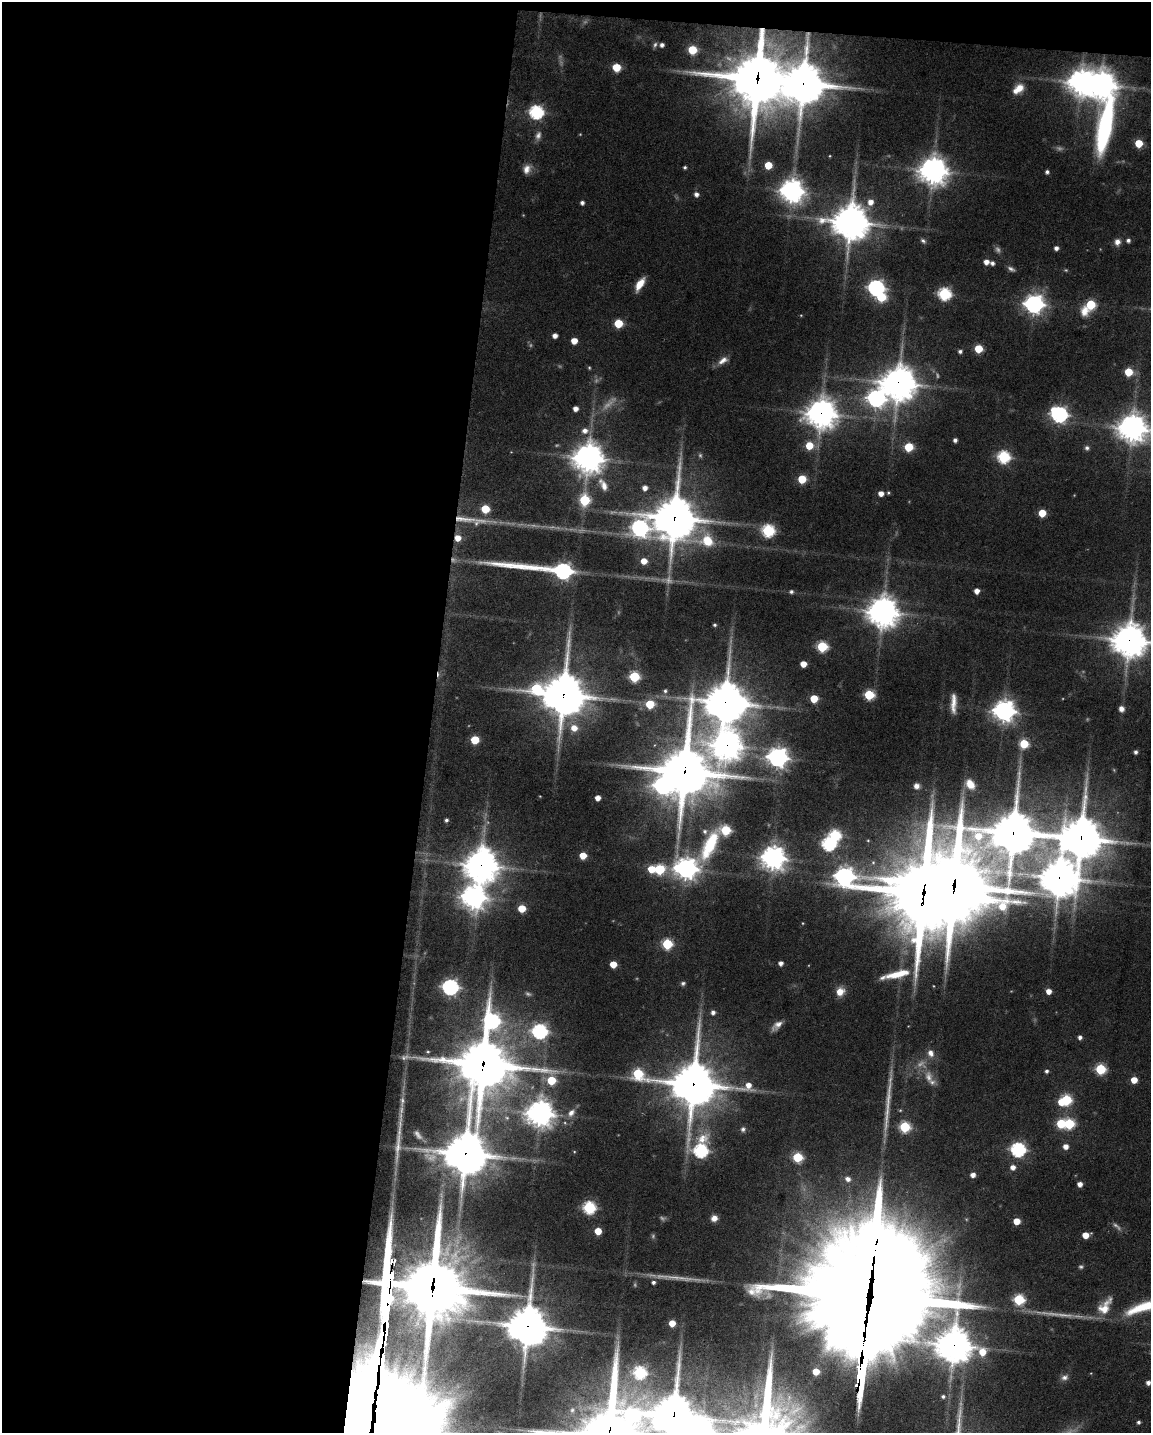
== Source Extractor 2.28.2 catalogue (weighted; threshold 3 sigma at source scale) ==
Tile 1 of 4 x 3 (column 1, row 1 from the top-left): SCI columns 2-1150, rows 3082-4512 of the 4597 x 4619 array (HDU 1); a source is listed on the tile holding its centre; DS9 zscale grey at full resolution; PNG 1153 x 1435 px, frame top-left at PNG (2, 2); no overlay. Shown black and unused: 39% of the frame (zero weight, under 5 of 9 exposures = <1% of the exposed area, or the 3 px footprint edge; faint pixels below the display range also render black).
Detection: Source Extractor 2.28.2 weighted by HDU 2 'WHT'; one run over the whole footprint, this tile lists its part. Background 0.0546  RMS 0.0042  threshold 0.0172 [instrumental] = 3 sigma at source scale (4.09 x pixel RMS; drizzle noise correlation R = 1.36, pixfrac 0.8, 0.05/0.05 arcsec/px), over >= 5 px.
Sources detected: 207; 9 too faint to see at this stretch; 2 inside a brighter object's white glare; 5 long thin detections or spike segments (spike, bleed or trail) — not listed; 6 inside a brighter listed object's ellipse — not listed separately; the other 185 listed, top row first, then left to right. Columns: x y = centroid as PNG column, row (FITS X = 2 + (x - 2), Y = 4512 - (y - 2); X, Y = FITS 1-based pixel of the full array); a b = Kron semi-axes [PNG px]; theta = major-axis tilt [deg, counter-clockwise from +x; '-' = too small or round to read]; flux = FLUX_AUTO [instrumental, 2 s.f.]
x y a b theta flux
655 45 8 5 63 0.83
662 45 5 4 - 1.2
692 50 5 5 - 16
616 67 5 5 - 12
757 79 19 18 - 1800
1081 82 9 8 - 370
803 83 14 13 - 980
1101 85 8 8 - 460
1019 88 10 9 - 3.7
536 112 6 6 - 64
1105 126 83 14 82 66
538 135 11 7 59 1.6
1139 143 5 5 - 11
768 165 5 5 - 10
685 167 4 3 - 0.61
527 169 12 8 69 2.6
933 171 9 9 - 450
1047 172 4 4 - 0.88
792 191 8 8 - 270
696 194 5 5 - 1.4
870 202 7 6 - 2.8
582 203 4 4 - 1.1
850 222 11 11 - 780
1128 240 5 4 - 0.94
923 241 7 5 -48 0.8
1117 242 7 7 - 1.9
1056 248 4 4 - 1.4
986 262 5 5 - 2.4
992 263 4 4 - 1.1
1011 269 9 5 -29 1
640 284 13 6 57 5.3
876 288 7 6 - 110
944 294 6 6 - 47
1034 304 7 7 - 190
1090 305 11 5 48 22
618 323 5 5 - 13
555 336 4 4 - 1.9
574 341 5 5 - 4.4
978 349 5 5 - 13
960 351 4 4 - 0.88
723 360 14 7 36 2.5
589 367 5 3 - 0.39
1128 372 5 5 - 12
898 383 11 10 - 720
876 398 8 7 - 140
575 409 4 4 - 2.1
821 413 10 10 - 460
1059 414 8 6 -34 110
1132 428 9 9 - 420
585 431 7 7 - 2.1
955 440 4 4 - 1.1
809 445 5 5 - 9.6
909 447 5 5 - 16
1087 448 6 5 - 0.89
700 455 5 5 - 0.58
1003 457 6 6 - 45
588 458 10 9 - 510
802 479 5 5 - 12
603 485 19 8 -63 3.7
645 488 5 5 - 1.9
881 493 5 5 - 2.4
584 500 6 6 - 27
485 509 5 5 - 13
1042 513 5 5 - 8.8
674 518 14 13 - 1100
464 519 39 7 -5 8.9
640 528 9 8 - 110
768 531 6 6 - 46
458 538 6 6 - 3.8
707 541 12 11 - 9.5
644 561 5 5 - 4.2
559 571 45 6 -6 120
977 591 5 4 - 2.3
791 592 4 4 - 0.84
883 612 10 10 - 520
715 625 5 4 - 0.59
1129 640 11 10 - 650
822 646 5 5 - 26
803 664 5 5 - 4.5
634 677 6 5 - 27
536 688 10 7 3 26
665 691 6 5 - 0.73
564 694 13 12 - 1200
869 695 5 5 - 23
814 699 5 5 - 10
725 702 17 13 9 1000
953 703 26 6 89 3.8
650 704 5 5 - 13
1121 709 6 6 - 1.8
1004 711 8 7 - 270
574 728 7 7 - 3.9
475 740 5 5 - 13
1024 744 5 5 - 17
727 745 14 12 -80 440
1136 752 4 3 - 0.89
778 757 7 7 - 210
685 771 16 16 - 1600
970 784 11 8 -55 4.2
663 786 8 8 - 130
916 786 6 6 - 1.8
598 798 4 4 - 2.6
446 820 4 4 - 0.74
726 830 6 5 - 21
1013 833 20 14 -6 1200
1081 838 14 14 - 1100
829 844 6 6 - 57
710 845 37 15 64 21
583 855 5 5 - 6.7
773 857 8 8 - 310
481 865 11 11 - 670
686 868 8 7 - 270
651 869 5 5 - 7.4
659 869 6 6 - 25
844 876 14 8 -26 180
1059 878 19 12 19 810
954 885 24 19 -81 2400
924 893 29 20 -88 2900
473 897 9 8 - 310
522 908 5 5 - 8.9
667 944 5 5 - 25
781 963 4 4 - 1.5
613 964 5 5 - 6.2
897 974 34 8 13 9
683 983 6 5 - 0.73
450 987 7 6 - 100
1049 991 5 5 - 2.6
840 992 8 7 - 4.2
713 1012 5 5 - 1.4
492 1021 13 8 -88 80
778 1024 14 8 33 2.4
540 1031 7 6 - 79
1080 1037 5 4 - 1.2
931 1053 9 8 - 2.2
483 1064 18 17 - 1600
1100 1069 5 5 - 26
1047 1071 4 4 - 0.89
638 1074 10 6 -32 26
928 1077 15 8 -79 3.1
551 1080 5 5 - 14
1134 1080 5 5 - 5
693 1084 15 14 - 1200
747 1086 20 9 22 4.9
1066 1100 6 6 - 28
540 1113 9 8 - 380
571 1113 9 7 53 1.8
1061 1124 5 5 - 18
1069 1124 6 6 - 24
905 1127 6 5 - 27
743 1129 6 6 - 0.88
418 1135 15 6 -53 1.8
398 1146 46 6 84 6.7
1066 1146 5 5 - 2.4
701 1150 9 7 80 62
1018 1150 6 6 - 76
466 1153 14 13 - 1300
797 1157 5 5 - 21
1013 1167 5 5 - 2.1
973 1175 5 4 - 2.1
848 1179 7 6 - 1.6
1080 1184 4 4 - 2.2
589 1207 6 6 - 48
714 1218 8 7 - 2.1
1017 1221 5 5 - 6.4
1116 1226 16 4 -41 1.1
598 1231 5 5 - 6.6
1085 1235 5 4 - 5
1081 1267 6 4 1 0.59
653 1282 5 5 - 0.96
433 1288 23 21 -79 2100
869 1298 66 37 82 15000
1019 1299 6 5 - 29
1105 1307 24 13 56 6.5
1144 1307 56 11 18 17
672 1323 5 5 - 4.6
527 1326 12 12 - 970
954 1345 23 15 88 740
816 1371 5 5 - 5.8
640 1372 6 6 - 46
860 1373 22 4 82 470
1064 1377 9 7 5 1.4
1148 1383 4 4 - 1.4
943 1396 5 5 - 0.77
674 1416 16 14 78 1300
1138 1422 3 3 - 0.66
701 1432 12 10 57 290
Overlapping masked pixels (flux is a lower limit): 27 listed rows (the first 20) at x y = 757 79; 803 83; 898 383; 821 413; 674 518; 464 519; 458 538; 1129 640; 564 694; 725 702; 727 745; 685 771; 1013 833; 1081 838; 481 865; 1059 878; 954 885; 924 893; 483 1064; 693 1084
Isophote crosses this tile's border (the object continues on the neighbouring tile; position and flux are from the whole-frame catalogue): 5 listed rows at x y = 1132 428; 1129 640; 1144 1307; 674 1416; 701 1432